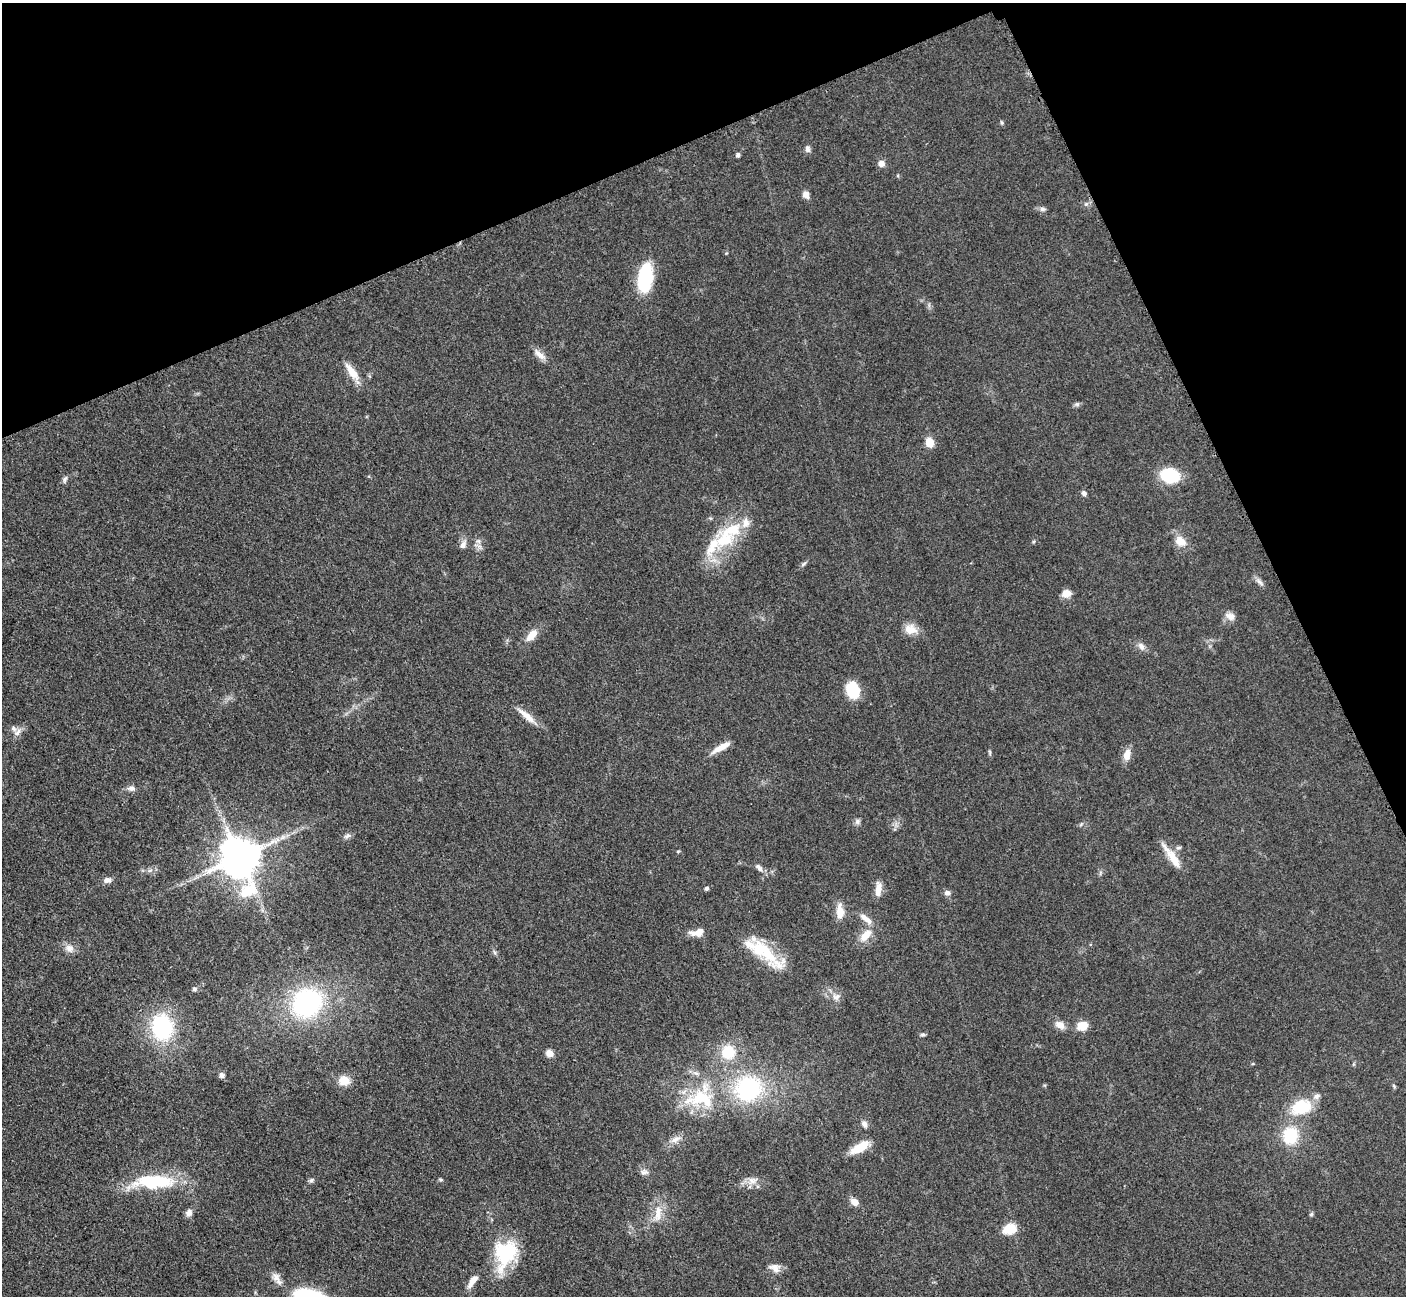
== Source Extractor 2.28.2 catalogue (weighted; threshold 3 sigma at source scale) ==
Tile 3 of 4 x 4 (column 3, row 1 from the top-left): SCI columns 2826-4229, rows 4178-5471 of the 5698 x 5663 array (HDU 1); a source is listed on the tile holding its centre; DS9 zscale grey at full resolution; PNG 1408 x 1298 px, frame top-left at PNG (2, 3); no overlay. Shown black and unused: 22% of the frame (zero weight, under 3 of 5 exposures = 4% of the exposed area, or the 3 px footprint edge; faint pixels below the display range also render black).
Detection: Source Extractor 2.28.2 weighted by HDU 2 'WHT'; one run over the whole footprint, this tile lists its part. Background 0.0525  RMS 0.0056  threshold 0.0251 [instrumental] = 3 sigma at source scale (4.5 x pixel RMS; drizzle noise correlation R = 1.50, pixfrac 1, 0.05/0.05 arcsec/px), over >= 5 px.
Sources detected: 93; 9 inside a brighter listed object's ellipse — not listed separately; the other 84 listed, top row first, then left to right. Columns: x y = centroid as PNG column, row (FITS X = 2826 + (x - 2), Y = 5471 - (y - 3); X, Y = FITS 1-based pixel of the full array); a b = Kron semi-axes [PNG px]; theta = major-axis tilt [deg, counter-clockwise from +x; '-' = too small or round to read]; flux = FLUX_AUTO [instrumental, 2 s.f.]
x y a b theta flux
1002 122 6 4 -87 0.84
807 149 9 6 -89 2
738 155 4 4 - 1.5
881 163 6 6 - 4.3
806 194 9 7 -67 3.2
1086 204 5 5 - 0.98
1042 209 7 6 - 1.6
645 277 26 13 80 39
539 355 20 7 -41 4.3
352 372 27 9 -55 8.4
1077 404 7 6 - 1.3
929 442 8 7 - 8.6
1170 475 13 10 -10 36
65 479 10 5 68 1.4
1084 493 6 5 - 1.6
730 530 35 21 23 23
1180 541 15 12 -33 6.8
463 545 11 7 59 2.9
803 564 10 4 40 1.2
1259 582 13 6 -45 2.2
1066 593 10 8 11 4.8
1230 616 14 9 -24 3.6
911 629 17 12 -20 6.9
532 635 17 9 47 6.8
1141 646 12 7 -54 2.8
853 690 16 13 -68 18
527 716 31 7 -41 7
18 732 13 7 41 3.1
721 747 25 7 30 6.3
990 752 8 3 -81 0.88
1127 755 12 8 77 6
131 788 11 7 -2 2.3
857 821 8 7 - 1.7
1081 824 6 4 20 0.87
347 836 10 6 31 1.8
1179 848 7 5 2 1.1
240 857 13 11 -70 2100
1173 859 33 10 -58 9.7
759 868 14 7 -46 2.4
150 870 7 4 19 1.2
107 880 11 7 9 2.8
707 888 5 4 - 1.4
878 889 18 7 84 5.8
947 893 8 7 - 2.2
840 911 21 9 -88 6.4
866 919 22 7 -39 4.9
697 932 19 8 13 5.5
865 935 20 10 45 8
69 948 12 10 -26 4.1
763 951 47 17 -38 27
494 952 7 4 -70 0.99
194 989 5 5 - 1.3
836 997 12 9 20 3.6
307 1003 23 21 41 100
1060 1025 12 8 -31 4.5
1082 1026 9 7 10 10
162 1027 23 18 -83 59
923 1035 7 5 0 1
728 1052 13 13 - 17
550 1053 9 8 - 3.6
222 1075 7 6 - 1.9
344 1080 12 10 -4 8
1394 1086 6 4 -47 0.72
748 1088 31 28 18 58
699 1098 46 21 18 33
1301 1107 20 13 20 24
864 1124 9 7 -72 2.3
1290 1135 17 15 77 24
675 1139 15 8 28 4.1
860 1147 24 9 30 11
644 1172 11 7 -8 2.3
311 1180 7 5 37 1.3
441 1180 6 5 - 0.83
155 1181 51 16 0 39
752 1181 16 10 18 4.9
854 1202 10 8 -41 3.8
189 1213 8 7 - 2.9
658 1214 25 10 82 8.7
1311 1214 6 5 - 0.82
1010 1229 11 9 19 15
505 1254 36 25 71 34
775 1268 15 10 -20 4.3
277 1278 20 9 -56 4.4
472 1281 18 7 55 5.3